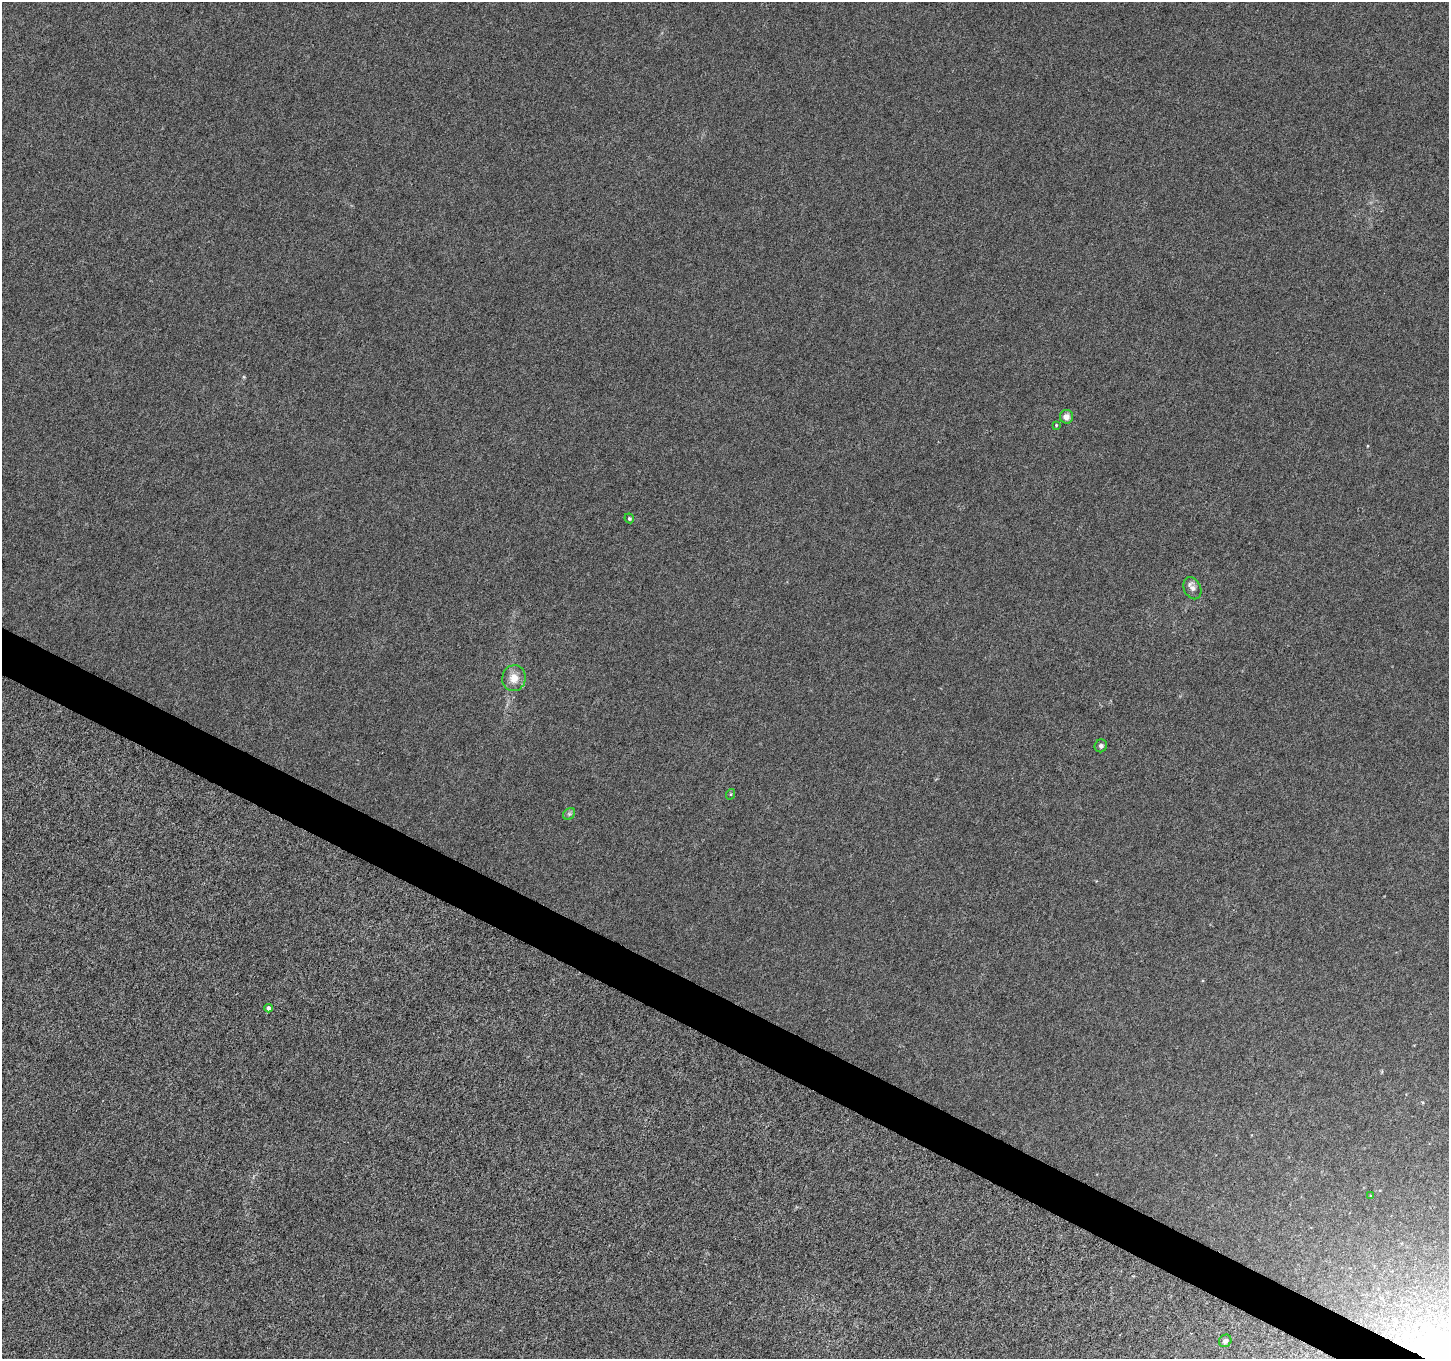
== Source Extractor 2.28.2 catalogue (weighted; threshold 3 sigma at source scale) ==
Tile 6 of 4 x 4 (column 2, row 2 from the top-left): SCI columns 1463-2909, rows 2975-4331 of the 5807 x 5897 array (HDU 1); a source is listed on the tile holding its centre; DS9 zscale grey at full resolution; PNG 1451 x 1361 px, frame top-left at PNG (2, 2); each listed source drawn as its Kron ellipse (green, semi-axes under 4 px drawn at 4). Shown black and unused: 3% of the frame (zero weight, under 4 of 8 exposures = <1% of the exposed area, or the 3 px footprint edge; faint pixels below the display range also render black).
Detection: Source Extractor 2.28.2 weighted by HDU 2 'WHT'; one run over the whole footprint, this tile lists its part. Background 4.51e-05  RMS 0.0013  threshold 0.0052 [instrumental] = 3 sigma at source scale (4.09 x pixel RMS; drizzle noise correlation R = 1.36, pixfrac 0.8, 0.0396/0.0396 arcsec/px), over >= 5 px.
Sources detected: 11; all 11 listed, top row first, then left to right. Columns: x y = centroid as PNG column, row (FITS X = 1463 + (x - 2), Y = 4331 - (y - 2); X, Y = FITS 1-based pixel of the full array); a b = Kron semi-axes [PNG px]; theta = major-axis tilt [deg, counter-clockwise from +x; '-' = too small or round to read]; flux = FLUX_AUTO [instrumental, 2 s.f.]
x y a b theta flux
1066 417 7 6 - 0.67
1056 425 3 3 - 0.099
629 518 5 4 - 0.18
1192 588 12 8 -65 0.59
514 678 13 11 81 1.4
1101 746 6 6 - 0.33
731 794 5 3 - 0.11
569 814 7 5 44 0.26
269 1008 4 4 - 0.51
1371 1196 4 3 - 0.11
1225 1341 6 6 - 0.39